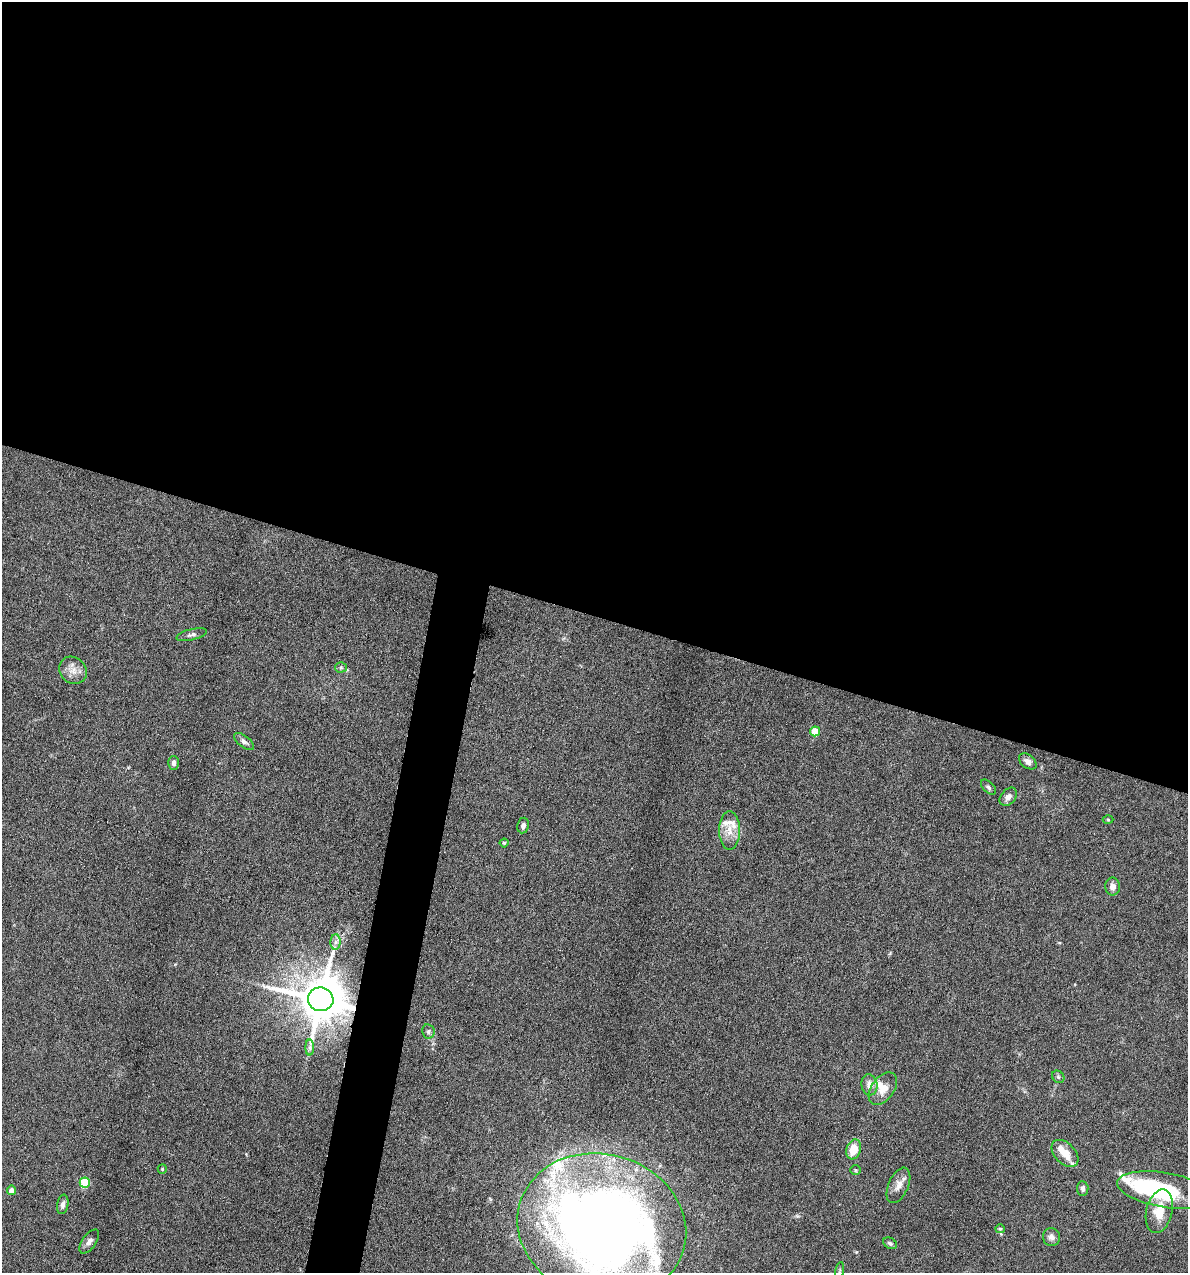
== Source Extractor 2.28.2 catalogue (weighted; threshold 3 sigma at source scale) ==
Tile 3 of 4 x 4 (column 3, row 1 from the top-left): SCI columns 2492-3677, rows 3815-5085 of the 5105 x 5085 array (HDU 1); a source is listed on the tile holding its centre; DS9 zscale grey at full resolution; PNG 1190 x 1275 px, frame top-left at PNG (2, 2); each listed source drawn as its Kron ellipse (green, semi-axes under 4 px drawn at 4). Shown black and unused: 51% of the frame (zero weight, under 4 of 8 exposures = <1% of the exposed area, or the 3 px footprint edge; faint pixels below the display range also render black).
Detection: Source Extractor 2.28.2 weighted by HDU 2 'WHT'; one run over the whole footprint, this tile lists its part. Background 0.207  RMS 0.0064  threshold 0.0261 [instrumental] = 3 sigma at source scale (4.09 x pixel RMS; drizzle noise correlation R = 1.36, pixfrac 0.8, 0.05/0.05 arcsec/px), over >= 5 px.
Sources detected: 44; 1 inside a brighter object's white glare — neither listed nor drawn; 5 inside a brighter listed object's ellipse — not listed separately; the other 38 listed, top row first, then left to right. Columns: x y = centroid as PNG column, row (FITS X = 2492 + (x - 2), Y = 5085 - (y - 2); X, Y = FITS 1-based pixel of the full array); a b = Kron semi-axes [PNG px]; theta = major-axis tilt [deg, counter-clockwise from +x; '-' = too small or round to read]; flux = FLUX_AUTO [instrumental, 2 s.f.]
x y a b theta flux
192 635 16 5 14 1.9
341 667 5 5 - 0.92
73 670 14 13 - 5.5
815 731 5 5 - 14
244 742 12 5 -38 2.2
1028 761 10 6 -38 2.4
173 763 7 5 89 2.1
988 787 9 5 -45 1.4
1008 797 10 7 47 2.8
1108 820 5 3 - 0.56
523 826 8 5 80 1.9
729 830 19 10 90 7.4
504 843 4 4 - 0.71
1113 886 9 7 -82 3
335 942 8 5 89 2.1
321 999 13 12 - 3000
428 1031 7 6 - 1.4
310 1047 8 4 -90 1.4
1058 1077 7 5 -45 1.3
869 1085 10 8 -82 4.4
883 1089 18 11 54 7
854 1149 10 7 73 10
1065 1153 16 10 -45 8.6
162 1169 5 4 - 0.63
856 1170 5 5 - 0.82
85 1183 5 5 - 30
898 1185 19 10 67 4.9
1083 1189 7 5 -87 1.6
11 1190 4 4 - 3.9
1165 1190 49 17 -9 55
63 1204 10 5 81 2.3
1159 1211 22 13 77 13
602 1226 85 72 -16 780
1000 1229 5 4 - 0.67
1051 1237 9 8 - 2.8
89 1241 14 7 53 2.8
890 1243 7 5 -29 1.3
840 1271 9 3 81 0.9
Overlapping masked pixels (flux is a lower limit): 1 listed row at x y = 321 999
Isophote crosses this tile's border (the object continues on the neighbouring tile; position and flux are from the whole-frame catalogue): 2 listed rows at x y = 602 1226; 840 1271